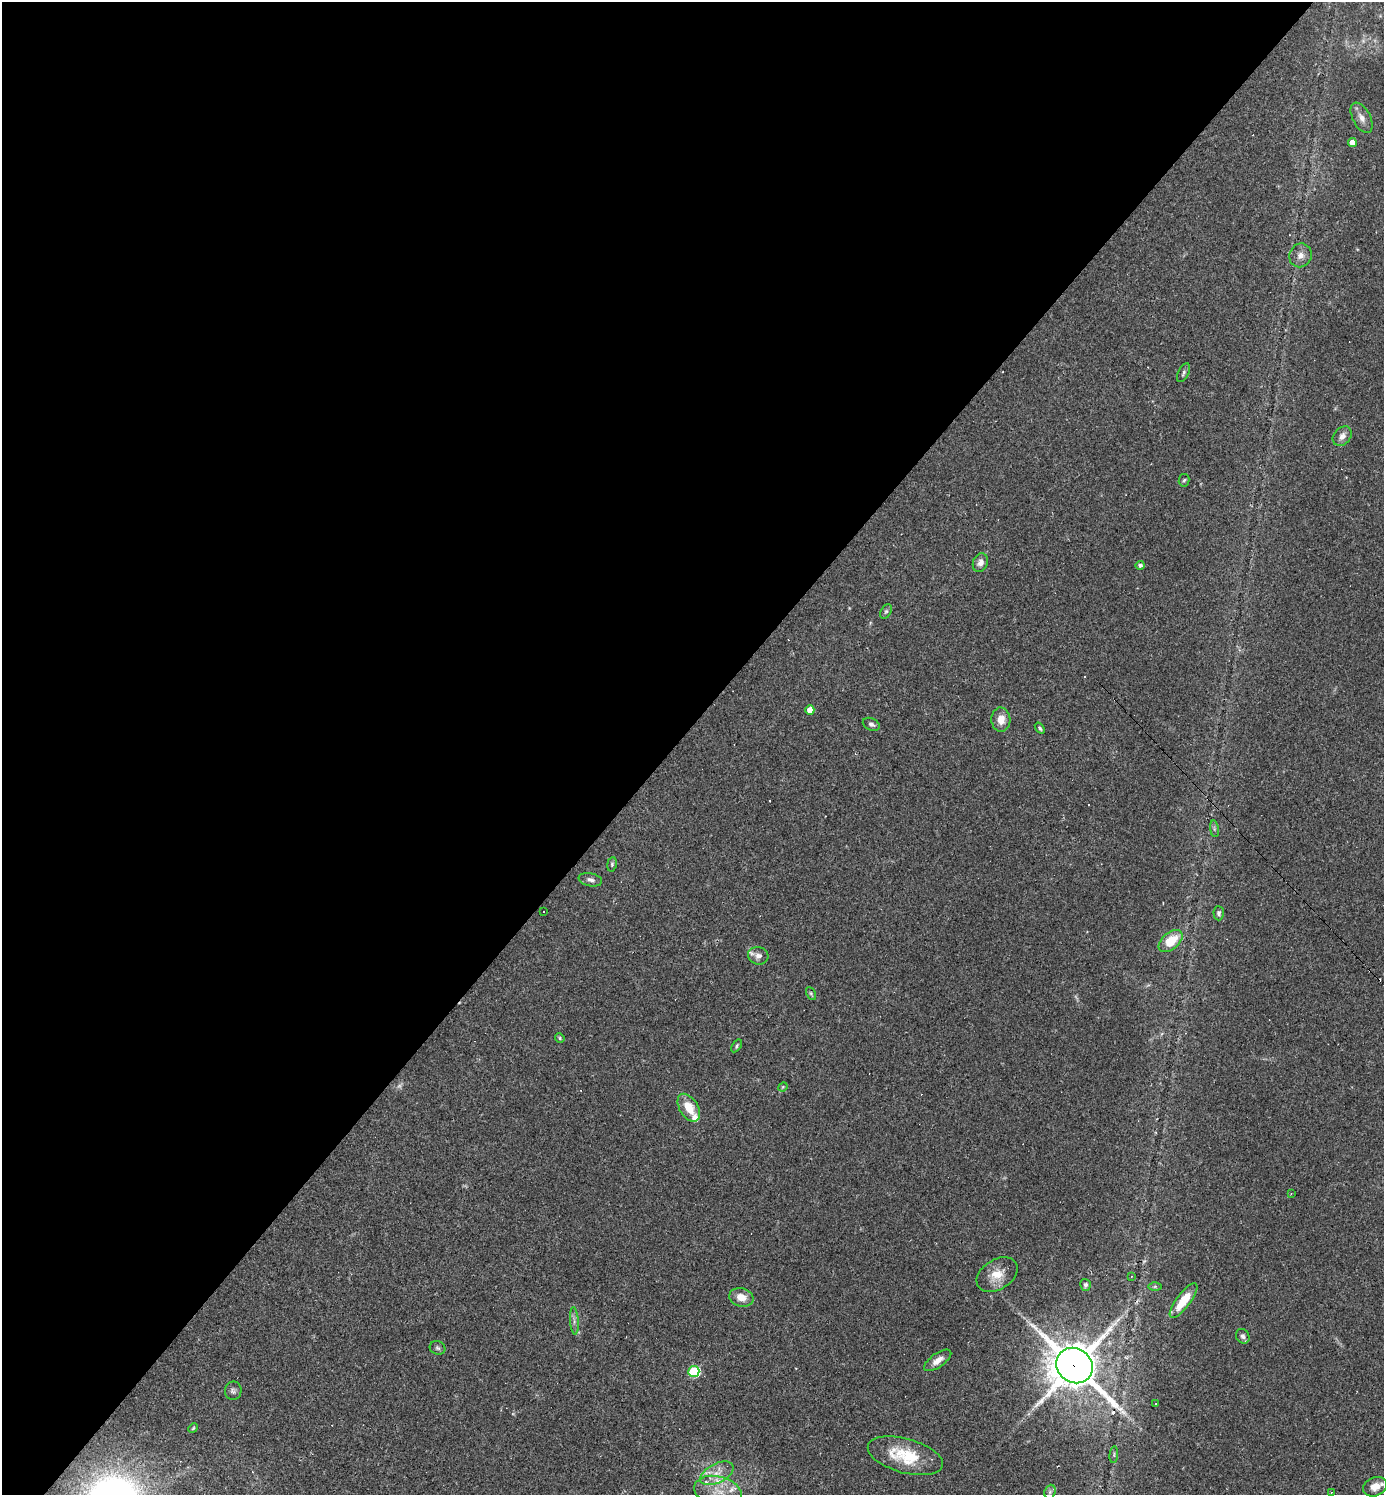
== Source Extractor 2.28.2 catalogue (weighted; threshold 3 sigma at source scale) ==
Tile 5 of 4 x 4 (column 1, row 2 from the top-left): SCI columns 294-1675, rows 2988-4480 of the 5975 x 5974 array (HDU 1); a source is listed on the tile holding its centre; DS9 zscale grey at full resolution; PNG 1386 x 1497 px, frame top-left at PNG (2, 2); each listed source drawn as its Kron ellipse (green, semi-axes under 4 px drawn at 4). Shown black and unused: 49% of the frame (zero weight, under 2 of 3 exposures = <1% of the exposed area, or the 3 px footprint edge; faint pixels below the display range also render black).
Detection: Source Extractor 2.28.2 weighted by HDU 2 'WHT'; one run over the whole footprint, this tile lists its part. Background 0.0384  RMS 0.0049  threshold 0.0222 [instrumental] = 3 sigma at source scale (4.5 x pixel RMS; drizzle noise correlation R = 1.50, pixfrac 1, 0.05/0.05 arcsec/px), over >= 5 px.
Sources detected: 68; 3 too faint to see at this stretch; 12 cosmic-ray / hot-pixel residue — neither listed nor drawn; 5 inside a brighter listed object's ellipse — not listed separately; the other 48 listed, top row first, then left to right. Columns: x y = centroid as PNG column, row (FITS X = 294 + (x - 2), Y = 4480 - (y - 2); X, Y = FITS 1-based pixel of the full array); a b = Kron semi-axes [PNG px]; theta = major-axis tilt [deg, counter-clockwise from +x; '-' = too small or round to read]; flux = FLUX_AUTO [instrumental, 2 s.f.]
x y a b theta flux
1362 118 16 9 -62 3.8
1352 143 4 4 - 5
1300 255 12 11 - 3.4
1184 373 10 5 62 1.1
1342 436 11 8 48 3.2
1184 480 6 5 - 0.86
980 563 9 7 68 2.7
1140 565 4 4 - 1.4
886 611 8 5 62 0.93
810 710 5 4 - 5.7
1001 720 12 9 -87 5.4
871 724 9 6 -24 1.6
1040 728 6 3 -53 0.79
1214 829 8 4 -82 0.91
612 864 7 4 81 0.79
590 880 12 6 -11 1.9
544 912 3 3 - 1.5
1219 913 7 5 -87 1.2
1171 941 14 8 40 14
758 956 10 8 -15 2.4
811 993 7 4 -63 0.77
560 1038 5 4 - 0.62
737 1046 7 4 56 0.79
783 1087 5 4 - 0.47
689 1108 15 9 -58 9.5
1291 1194 3 3 - 0.38
997 1275 22 15 32 8.6
1131 1277 3 2 - 0.32
1085 1285 6 5 - 1.1
1155 1286 6 4 0 0.81
741 1297 12 9 -15 5.9
1184 1301 21 7 53 13
574 1321 14 4 -86 1.7
1243 1336 8 6 -57 1.5
437 1348 8 6 -19 1.2
938 1360 16 7 35 4
1074 1366 19 17 -38 1800
694 1371 6 5 - 40
233 1391 9 8 - 1.6
1156 1404 3 3 - 0.57
193 1428 5 4 - 0.55
1114 1455 8 3 85 0.78
905 1456 39 17 -15 23
717 1473 18 9 27 6.1
1375 1487 12 9 24 5
718 1492 24 15 -14 9.5
1050 1492 7 5 69 0.97
1331 1492 4 3 - 0.34
Overlapping masked pixels (flux is a lower limit): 1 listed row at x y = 1074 1366
Isophote crosses this tile's border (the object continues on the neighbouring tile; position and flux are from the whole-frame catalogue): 1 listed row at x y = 718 1492